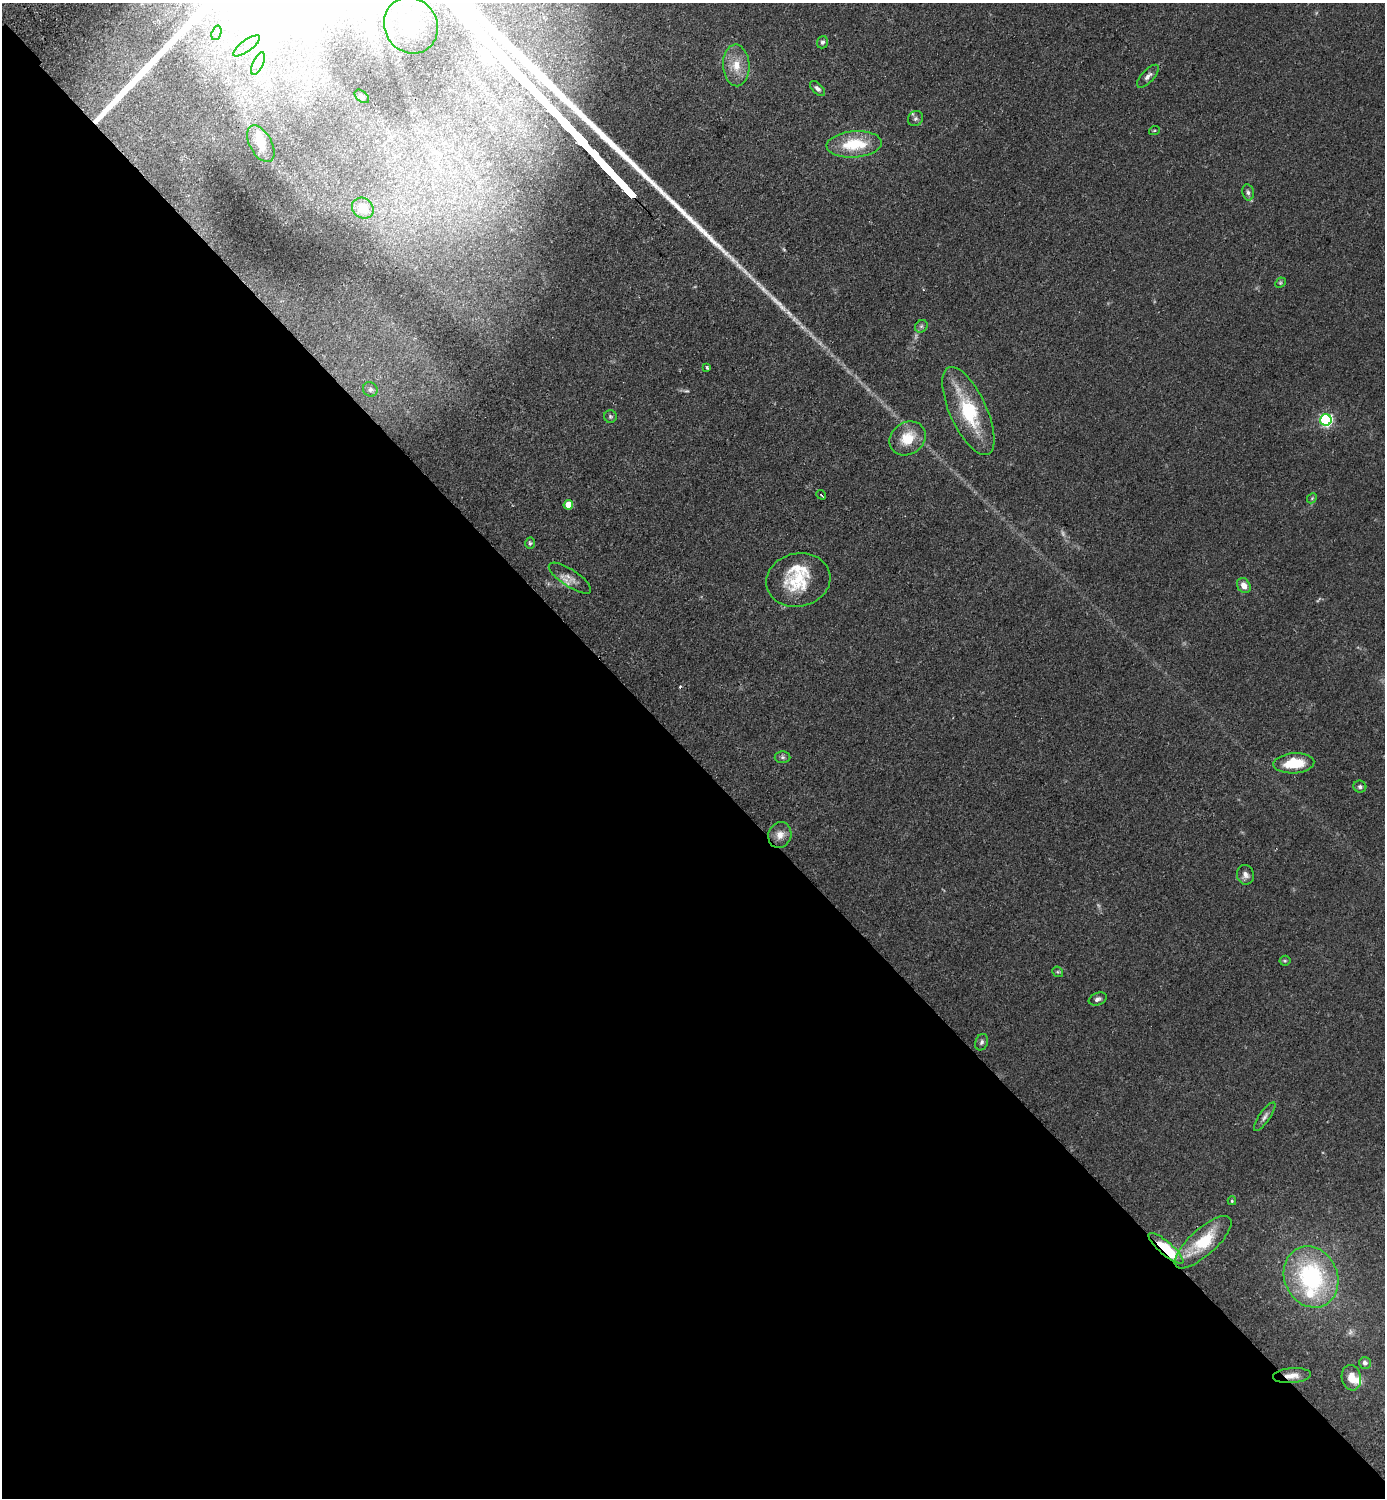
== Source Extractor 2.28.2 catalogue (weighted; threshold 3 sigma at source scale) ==
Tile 14 of 4 x 4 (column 2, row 4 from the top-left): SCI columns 1725-3107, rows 43-1538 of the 6074 x 6069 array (HDU 1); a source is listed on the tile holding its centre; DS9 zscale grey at full resolution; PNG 1387 x 1500 px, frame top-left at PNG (2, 3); each listed source drawn as its Kron ellipse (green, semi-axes under 4 px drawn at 4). Shown black and unused: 50% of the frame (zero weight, under 2 of 3 exposures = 3% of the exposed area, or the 3 px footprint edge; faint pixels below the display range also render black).
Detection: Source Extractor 2.28.2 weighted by HDU 2 'WHT'; one run over the whole footprint, this tile lists its part. Background 0.0793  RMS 0.0085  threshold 0.0385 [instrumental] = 3 sigma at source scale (4.5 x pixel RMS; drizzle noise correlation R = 1.50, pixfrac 1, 0.05/0.05 arcsec/px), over >= 5 px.
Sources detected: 55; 2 too faint to see at this stretch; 1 cosmic-ray / hot-pixel residue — neither listed nor drawn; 5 inside a brighter listed object's ellipse — not listed separately; the other 47 listed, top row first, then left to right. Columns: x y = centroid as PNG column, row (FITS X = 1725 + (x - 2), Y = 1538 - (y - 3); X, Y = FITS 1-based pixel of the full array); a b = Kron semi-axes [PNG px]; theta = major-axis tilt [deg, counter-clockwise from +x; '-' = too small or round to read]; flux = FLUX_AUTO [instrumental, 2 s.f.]
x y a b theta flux
411 25 29 26 -58 42
216 33 7 4 71 2.8
822 42 6 5 - 2.5
247 46 16 5 36 7.2
258 64 12 5 63 5
736 65 21 13 -87 14
1148 76 14 6 47 3.7
817 89 9 5 -44 2.8
362 96 8 5 -40 1.9
915 119 8 7 - 2.3
1154 131 5 3 - 0.87
261 144 20 11 -61 11
854 144 27 13 4 34
1248 192 8 5 -78 2.4
363 208 11 9 -38 13
1280 283 6 4 44 1.2
921 326 7 5 45 1.8
707 367 3 3 - 2
370 389 7 7 - 2.1
968 411 48 18 -65 54
610 416 6 6 - 1.8
1326 420 6 5 - 140
908 438 19 16 36 21
821 495 5 3 - 1.3
1312 498 5 4 - 1.1
568 505 5 4 - 14
530 543 5 5 - 1.3
570 578 25 8 -33 7.2
798 580 32 26 12 39
1244 586 8 6 -55 6.4
782 757 8 6 0 1.9
1294 763 20 10 4 26
1360 787 6 6 - 2
780 835 13 11 68 7.3
1245 875 10 8 -77 4
1285 961 5 5 - 1.1
1058 972 6 4 -42 1.3
1098 999 9 6 21 2.5
982 1042 8 6 69 2.1
1265 1117 17 5 55 3.5
1232 1201 4 4 - 1
1203 1242 36 13 42 36
1166 1248 22 6 -41 42
1311 1277 31 26 -66 100
1365 1363 6 6 - 2.3
1292 1376 19 7 5 8.1
1351 1378 13 9 -79 9.5
Overlapping masked pixels (flux is a lower limit): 2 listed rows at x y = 1166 1248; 1292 1376
Isophote crosses this tile's border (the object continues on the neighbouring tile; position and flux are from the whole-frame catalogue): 1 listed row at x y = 411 25
Unlisted compact peaks at least as high as the median listed source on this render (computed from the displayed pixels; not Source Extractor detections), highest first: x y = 705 233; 711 239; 661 191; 667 197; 720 247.